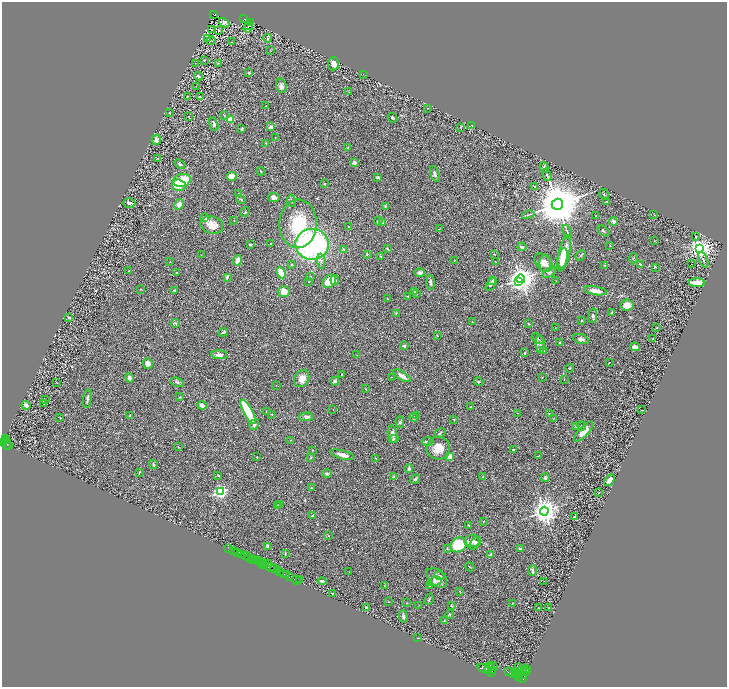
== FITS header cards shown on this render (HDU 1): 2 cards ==
NAXIS1  =                 1450
NAXIS2  =                 1369

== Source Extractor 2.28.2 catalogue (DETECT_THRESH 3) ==
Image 1450 x 1369 px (HDU 1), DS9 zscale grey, zoomed out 1/2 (1 PNG px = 2 x 2 image px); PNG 729 x 689 px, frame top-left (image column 2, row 1369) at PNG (2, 2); each listed source drawn as its Kron ellipse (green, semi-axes under 4 px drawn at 4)
Background 0.415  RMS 0.029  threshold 0.0856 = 3 sigma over >= 5 px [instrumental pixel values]
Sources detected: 354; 38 cannot appear on this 1/2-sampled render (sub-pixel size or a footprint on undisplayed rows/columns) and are neither listed nor drawn; the other 316 listed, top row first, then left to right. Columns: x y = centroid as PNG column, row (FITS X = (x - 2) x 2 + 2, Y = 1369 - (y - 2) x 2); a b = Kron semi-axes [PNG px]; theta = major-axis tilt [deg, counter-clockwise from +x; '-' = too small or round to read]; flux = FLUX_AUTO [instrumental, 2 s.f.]
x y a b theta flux
214 14 3 2 - 30
244 19 2 2 - 51
251 22 2 1 - 1.7
224 23 6 3 -29 11
249 26 3 2 - 5.2
248 28 5 4 - 20
211 30 3 1 - 1.7
219 30 2 1 - 54
268 38 4 2 - 7.8
208 39 2 1 - 1.3
211 41 5 3 - 4.9
231 42 2 1 - 1.8
271 51 2 2 - 1.9
204 60 3 3 - 3.5
195 63 2 2 - 1.8
218 63 3 2 - 2.8
333 64 7 5 86 33
249 73 3 3 - 7.7
363 74 2 2 - 2.1
198 76 4 3 - 6.2
196 86 2 1 - 1.4
281 86 7 5 -74 18
349 92 2 2 - 1.7
187 96 4 3 - 4.8
201 97 3 2 - 2.3
266 106 2 2 - 3.4
428 108 2 1 - 1.4
169 113 2 2 - 3.2
224 115 4 2 - 2.8
189 116 3 2 - 2.9
392 118 5 4 - 6.9
230 119 2 2 - 130
214 124 7 3 -73 16
471 125 2 2 - 1.5
271 127 2 2 - 65
461 127 3 2 - 1.8
241 129 3 2 - 7
275 137 2 2 - 2.3
156 140 5 4 - 17
266 143 2 2 - 4.6
348 148 3 2 - 3
157 158 3 2 - 2.7
354 162 2 2 - 58
180 164 6 3 -40 7.7
544 167 5 4 - 12
261 171 4 2 - 4.7
435 174 8 3 -72 14
547 175 6 3 -73 8
231 176 5 4 - 60
378 177 4 3 - 6
182 180 9 6 14 160
325 184 3 3 - 4.2
179 185 7 5 -16 92
535 186 3 3 - 7.7
238 194 4 2 - 2.8
604 194 6 2 -55 4.1
274 198 6 4 -10 20
241 199 5 3 - 5.6
291 201 6 3 -83 8.6
607 201 3 2 - 2.2
129 203 6 5 - 11
179 204 5 4 - 26
557 204 5 5 - 39000
385 206 4 3 - 4.4
245 212 5 3 - 5.4
528 215 6 2 13 5.8
654 215 2 1 - 1.3
596 216 2 2 - 3.6
205 218 4 3 - 12
234 220 2 1 - 2
378 221 4 3 - 16
613 221 4 3 - 17
383 222 2 2 - 8.9
298 224 24 18 88 260
212 225 11 8 -18 62
349 227 3 2 - 2.5
439 229 3 2 - 2
603 231 7 3 -48 8.4
567 232 7 2 -69 6
696 237 3 2 - 3.8
654 241 2 2 - 1.8
271 243 2 2 - 2.9
312 244 16 15 - 1200
250 245 3 2 - 8.3
610 245 2 2 - 4
522 247 4 2 - 9.9
699 248 4 4 - 4100
344 249 4 3 - 5.2
387 249 3 2 - 5.8
564 253 18 5 77 86
367 254 4 3 - 4.7
494 254 3 1 - 2.1
201 255 2 2 - 3.1
581 255 6 3 48 7.4
380 256 3 2 - 3.6
563 258 11 4 78 100
633 258 5 2 - 4.2
238 260 5 3 - 27
703 260 8 3 -66 10
321 261 7 3 -86 13
454 261 3 1 - 1.9
170 262 3 2 - 2.3
495 262 3 2 - 2.3
543 263 11 7 -45 49
545 263 8 6 90 37
640 264 2 2 - 6
691 264 2 1 - 4.2
291 265 2 2 - 6.3
604 265 3 2 - 2.4
655 267 3 2 - 3.4
129 271 2 2 - 5
177 272 2 2 - 2.9
549 272 8 4 37 12
281 273 6 3 -65 98
420 273 5 4 - 17
311 276 2 2 - 1.9
227 277 3 3 - 9.9
521 279 4 4 - 7600
335 280 5 4 - 12
329 281 7 6 - 93
492 281 4 3 - 11
518 281 4 3 - 490
556 281 2 1 - 1.5
309 282 2 2 - 2
430 282 7 3 -87 14
697 283 8 3 -1 120
491 284 7 3 61 9.4
140 289 2 2 - 3.1
174 291 3 2 - 9.8
595 291 11 4 -9 46
284 292 6 5 - 40
415 292 4 3 - 36
417 294 3 2 - 4
408 296 2 2 - 3.5
388 299 3 1 - 1.8
627 305 6 5 - 46
396 313 3 3 - 4
611 313 3 2 - 6.5
593 316 7 4 83 10
69 317 4 2 - 11
582 320 2 2 - 12
472 322 2 2 - 1.9
175 323 4 3 - 5.2
528 324 3 2 - 3.5
555 328 2 1 - 1.7
657 328 3 2 - 3.1
223 332 4 2 - 6.2
437 336 2 2 - 4.1
538 339 7 3 -32 7.3
581 339 8 4 -18 15
653 339 3 2 - 2.1
560 342 4 2 - 6.6
540 344 9 3 -84 13
404 346 4 3 - 9
635 347 5 3 - 25
544 351 3 3 - 3.2
525 353 4 3 - 7.4
219 355 8 4 -4 26
357 355 3 2 - 1.9
148 363 6 5 - 19
609 363 2 1 - 2.1
570 368 4 2 - 3.2
342 375 4 2 - 3.3
402 376 10 3 -32 33
391 377 2 1 - 2.6
542 377 3 2 - 2.2
129 378 5 3 - 25
302 379 9 7 61 51
564 379 3 2 - 2.2
335 381 4 4 - 14
177 382 7 4 -19 11
479 382 5 3 - 5.8
57 383 2 1 - 1.6
276 385 2 1 - 3.4
365 389 4 2 - 2.8
180 397 3 3 - 4.5
87 399 9 3 81 14
46 400 3 2 - 1.9
43 404 2 1 - 1.7
202 405 4 4 - 24
26 406 4 3 - 15
471 407 2 2 - 15
333 409 3 2 - 1.9
642 410 3 2 - 1.5
266 411 3 2 - 3
248 412 14 3 -61 330
518 413 2 1 - 1.3
272 414 2 2 - 4.7
549 414 3 2 - 2.8
416 415 2 2 - 2.5
130 416 3 2 - 5
306 417 7 4 3 20
60 418 2 2 - 2.4
414 418 4 3 - 11
454 419 3 2 - 2
553 419 2 2 - 1.9
400 422 5 4 - 8.3
254 425 6 4 56 14
576 426 2 2 - 1.7
582 426 4 3 - 4.8
584 432 13 4 47 63
440 433 6 2 38 5.2
393 434 8 4 -76 25
6 439 4 2 - 320
394 439 5 3 - 6.4
291 440 3 2 - 3.5
5 441 3 2 - 320
427 441 6 2 5 12
3 442 3 2 - 680
7 444 6 2 80 250
9 446 3 2 - 140
178 447 3 2 - 2.3
438 448 12 11 - 83
514 449 4 2 - 3.3
312 450 2 2 - 2.2
342 455 12 3 -15 32
450 456 4 3 - 55
538 456 3 2 - 2.9
257 457 2 1 - 3.1
311 458 2 2 - 2.6
376 458 4 2 - 3.3
153 464 5 3 - 11
409 469 4 3 - 12
139 472 3 2 - 3.4
327 474 5 4 - 8.9
218 475 2 2 - 14
394 477 4 3 - 10
482 477 3 2 - 3.5
545 478 4 4 - 9.5
415 479 5 3 - 9.2
609 480 7 4 56 35
311 487 3 2 - 3.8
221 491 4 3 - 1100
599 493 2 1 - 1.4
279 504 3 2 - 3.1
277 506 3 2 - 2.4
544 511 4 4 - 7300
313 515 3 1 - 4.9
575 516 2 2 - 8.2
484 521 2 2 - 2.2
469 525 3 2 - 5.8
329 536 2 2 - 2.4
472 541 8 6 3 25
475 543 7 4 52 17
458 545 8 7 - 260
267 546 4 3 - 14
229 549 2 1 - 14
447 549 4 3 - 4.1
520 549 3 2 - 6.9
234 551 2 1 - 38
238 553 2 1 - 150
285 553 3 2 - 2.9
242 554 2 2 - 790
490 554 3 3 - 6.4
246 556 4 2 - 75
250 557 3 1 - 52
252 560 5 2 - 130
259 560 3 1 - 310
255 561 2 2 - 460
263 562 2 1 - 310
261 564 2 2 - 240
264 564 2 2 - 190
269 564 4 2 - 200
271 567 5 2 - 630
470 567 5 2 - 3.4
275 568 4 2 - 510
278 570 3 2 - 370
280 571 4 1 - 25
532 571 5 3 - 15
349 572 3 2 - 1.9
284 574 2 2 - 600
287 575 2 1 - 370
439 576 5 3 - 8.2
289 577 4 3 - 720
437 578 12 8 -41 44
296 580 5 2 - 92
300 580 2 1 - 83
322 581 4 2 - 9.3
435 581 7 4 15 13
544 581 2 1 - 1.5
430 585 3 2 - 3.4
384 586 3 2 - 1.9
460 591 3 2 - 2.8
332 593 2 2 - 7.8
429 599 6 3 61 5.9
388 602 2 2 - 1.7
407 603 2 2 - 2.5
512 603 2 2 - 2.6
419 605 3 2 - 1.8
451 606 4 2 - 3.4
366 608 2 2 - 47
538 608 3 2 - 1.6
549 608 2 1 - 1.3
450 615 4 3 - 4
403 617 6 4 -88 11
444 621 3 2 - 3.2
417 638 2 1 - 3.2
491 666 2 2 - 770
493 667 5 3 - 2400
485 668 7 4 -17 6500
489 668 3 2 - 1600
518 668 2 2 - 2.1
527 668 2 1 - 260
493 670 4 2 - 1500
487 671 2 1 - 1400
509 672 2 1 - 140
520 672 8 3 37 2900
523 672 3 2 - 920
526 672 4 3 - 850
492 673 3 2 - 1300
515 673 3 2 - 2000
513 674 4 2 - 1900
516 675 3 1 - 1500
523 675 4 3 - 1400
518 676 3 2 - 1500
522 678 3 2 - 920
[38 sub-pixel or undisplayed-footprint detections neither listed nor drawn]